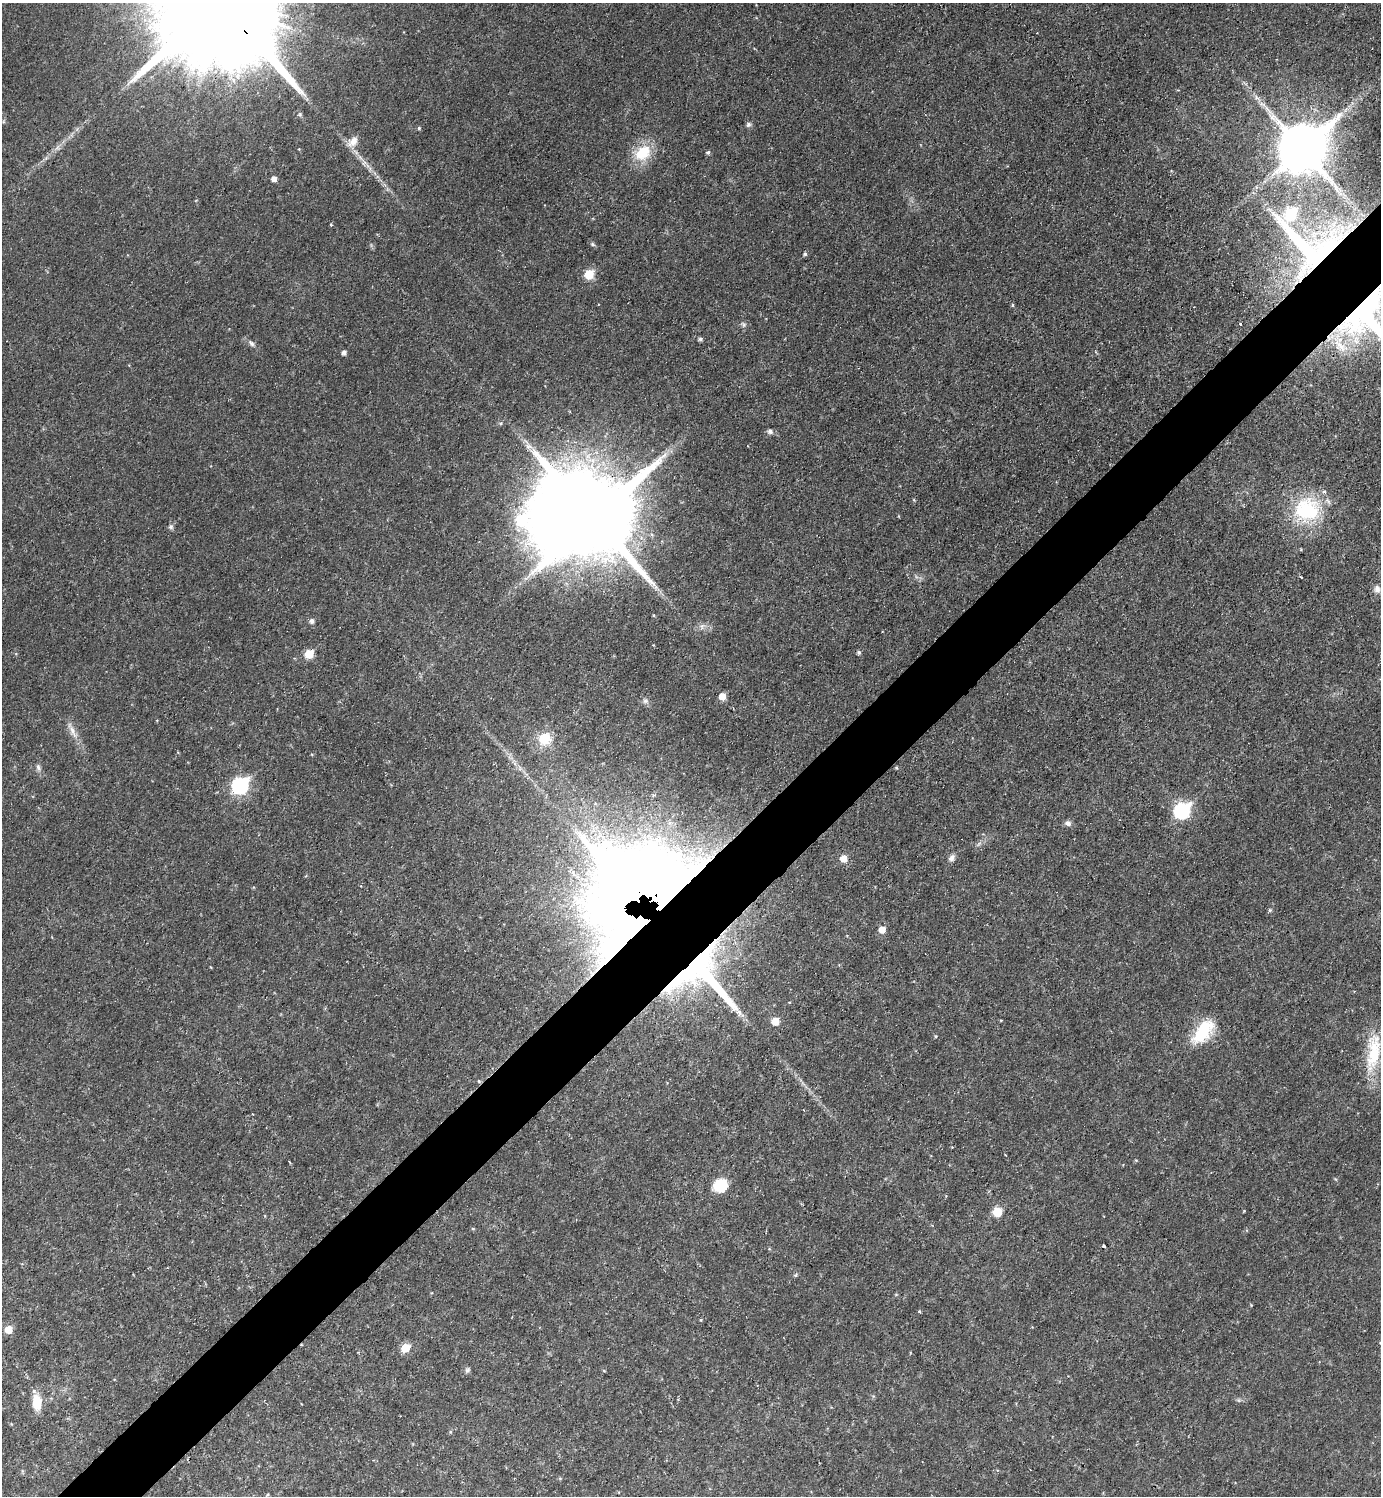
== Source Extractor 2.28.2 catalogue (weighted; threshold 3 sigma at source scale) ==
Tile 7 of 4 x 4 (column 3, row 2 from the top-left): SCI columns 2916-4294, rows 2989-4482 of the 5973 x 5975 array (HDU 1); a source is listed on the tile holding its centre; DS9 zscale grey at full resolution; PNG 1383 x 1498 px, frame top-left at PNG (2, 3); no overlay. Shown black and unused: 5% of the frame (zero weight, under 2 of 3 exposures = <1% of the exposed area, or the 3 px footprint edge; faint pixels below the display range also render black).
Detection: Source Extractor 2.28.2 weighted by HDU 2 'WHT'; one run over the whole footprint, this tile lists its part. Background 0.0319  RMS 0.0075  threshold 0.0335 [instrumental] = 3 sigma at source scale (4.5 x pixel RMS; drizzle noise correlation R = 1.50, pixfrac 1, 0.05/0.05 arcsec/px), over >= 5 px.
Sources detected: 66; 3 inside a brighter object's white glare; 2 cosmic-ray / hot-pixel residue — not listed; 5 inside a brighter listed object's ellipse — not listed separately; the other 56 listed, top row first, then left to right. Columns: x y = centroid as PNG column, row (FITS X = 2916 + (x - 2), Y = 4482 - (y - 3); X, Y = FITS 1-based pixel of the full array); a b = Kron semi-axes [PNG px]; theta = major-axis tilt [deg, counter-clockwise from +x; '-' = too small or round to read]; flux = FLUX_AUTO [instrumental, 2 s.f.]
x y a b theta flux
1257 97 8 5 -45 2.3
748 125 7 6 - 1.7
419 128 4 4 - 0.99
353 141 14 9 47 6.5
1302 148 16 14 46 3600
299 149 3 3 - 0.58
708 152 5 4 - 1.3
642 153 20 15 41 22
274 179 5 4 - 4
331 225 4 2 - 0.6
592 244 6 5 - 1.2
1310 247 113 87 -14 330
805 254 5 4 - 1.4
589 274 6 6 - 23
1012 305 5 3 - 0.83
1240 324 3 3 - 1.3
744 325 7 4 -72 1.4
700 339 4 4 - 1.6
251 343 9 6 -51 2.1
1340 346 27 11 -43 14
344 352 4 4 - 2.8
770 431 6 5 - 2.4
1307 510 32 29 5 53
594 517 32 24 3 12000
171 527 7 6 - 1.7
1377 589 10 8 -70 3.3
312 621 6 5 - 2.5
653 645 3 3 - 0.47
859 652 5 5 - 1.3
309 654 6 6 - 17
722 696 5 5 - 8.8
645 701 6 6 - 1.9
73 731 20 5 -67 5.3
544 739 18 16 41 16
38 767 10 5 -75 2.2
897 768 5 3 - 0.69
240 785 8 7 - 140
1182 811 8 7 - 130
1068 823 8 7 - 2.5
951 858 10 6 58 2.8
844 859 6 6 - 9.3
659 900 119 65 -78 1100
882 930 5 5 - 7.5
775 1021 6 5 - 12
1203 1032 28 14 52 33
1373 1053 51 16 80 31
479 1081 6 3 -70 0.8
289 1162 3 2 - 0.75
721 1185 10 9 - 30
997 1212 6 6 - 20
1104 1246 3 3 - 1.7
795 1275 5 5 - 0.94
8 1329 6 6 - 12
405 1348 6 6 - 17
467 1370 7 5 20 1.5
37 1402 15 9 -85 15
Overlapping masked pixels (flux is a lower limit): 3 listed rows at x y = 1310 247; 594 517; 659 900
Unlisted compact peaks at least as high as the median listed source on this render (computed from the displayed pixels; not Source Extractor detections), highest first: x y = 1270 910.